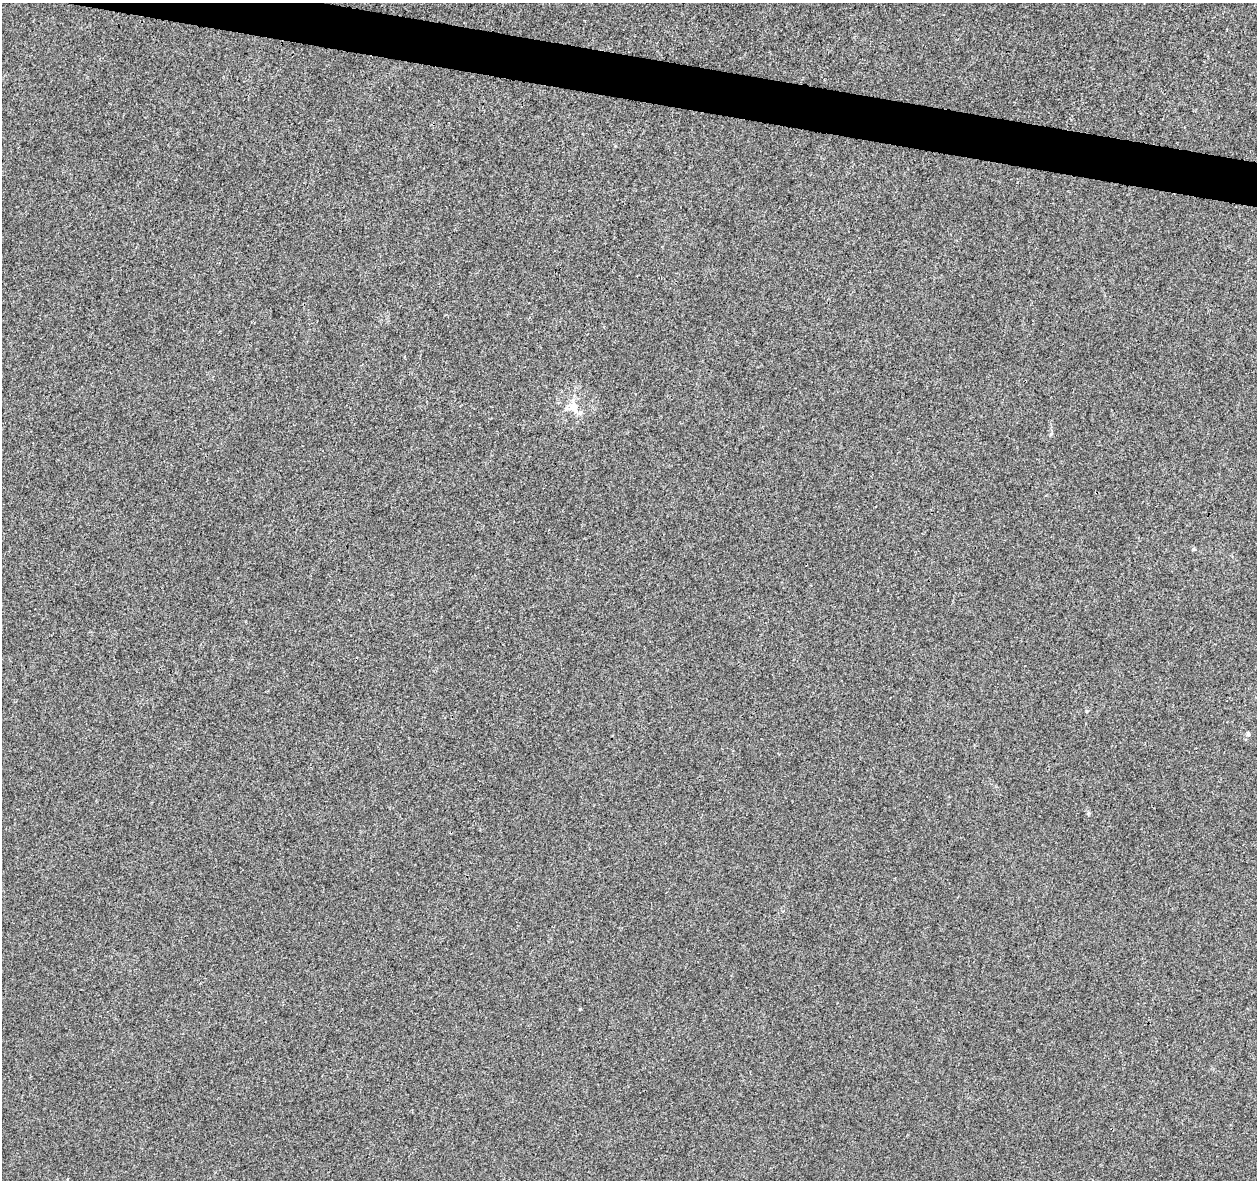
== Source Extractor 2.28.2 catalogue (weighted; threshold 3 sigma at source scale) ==
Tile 11 of 4 x 4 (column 3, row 3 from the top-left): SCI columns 2510-3764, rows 1401-2578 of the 5027 x 5220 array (HDU 1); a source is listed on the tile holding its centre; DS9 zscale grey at full resolution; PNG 1259 x 1182 px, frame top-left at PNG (2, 3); no overlay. Shown black and unused: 3% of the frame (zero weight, under 3 of 4 exposures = <1% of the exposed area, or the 3 px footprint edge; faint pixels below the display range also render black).
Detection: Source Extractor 2.28.2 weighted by HDU 2 'WHT'; one run over the whole footprint, this tile lists its part. Background 0.00164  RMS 0.0031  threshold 0.0139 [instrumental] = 3 sigma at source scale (4.5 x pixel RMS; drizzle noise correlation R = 1.50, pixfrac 1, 0.0396/0.0396 arcsec/px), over >= 5 px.
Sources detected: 5; all 5 listed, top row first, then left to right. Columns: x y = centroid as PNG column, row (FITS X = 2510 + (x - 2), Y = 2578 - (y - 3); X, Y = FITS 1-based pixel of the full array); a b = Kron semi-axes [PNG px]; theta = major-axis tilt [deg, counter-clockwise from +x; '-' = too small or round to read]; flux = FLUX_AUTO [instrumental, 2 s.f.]
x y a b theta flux
573 407 16 11 -50 3.9
1194 549 5 4 - 0.36
1086 711 5 3 - 0.3
1248 734 6 4 -90 0.57
580 1009 3 3 - 0.23